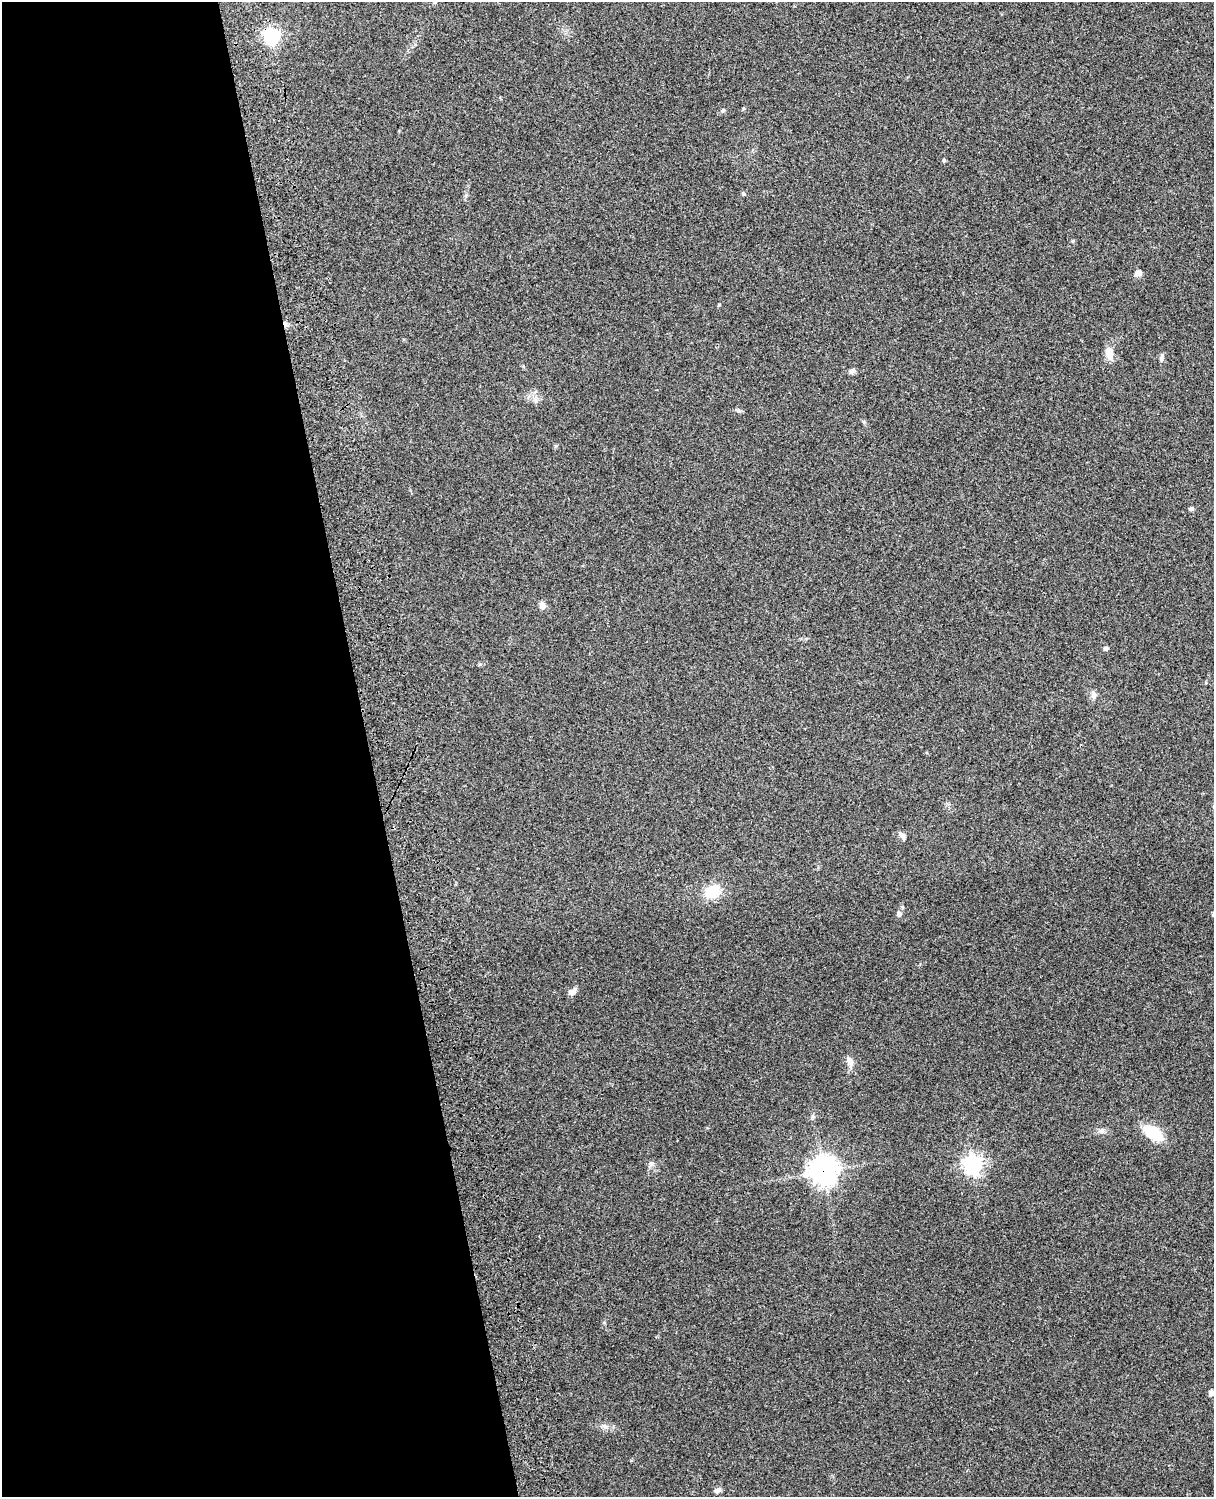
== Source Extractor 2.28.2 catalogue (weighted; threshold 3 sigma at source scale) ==
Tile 5 of 4 x 3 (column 1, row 2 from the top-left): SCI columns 119-1330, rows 1661-3155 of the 5088 x 4928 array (HDU 1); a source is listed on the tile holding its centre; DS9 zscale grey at full resolution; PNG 1216 x 1499 px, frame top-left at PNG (2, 2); no overlay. Shown black and unused: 30% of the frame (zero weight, under 3 of 4 exposures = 6% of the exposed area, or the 3 px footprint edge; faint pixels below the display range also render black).
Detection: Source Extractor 2.28.2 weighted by HDU 2 'WHT'; one run over the whole footprint, this tile lists its part. Background 0.279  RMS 0.0091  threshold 0.0411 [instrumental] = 3 sigma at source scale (4.5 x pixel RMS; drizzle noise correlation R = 1.50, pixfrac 1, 0.05/0.05 arcsec/px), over >= 5 px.
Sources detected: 24; all 24 listed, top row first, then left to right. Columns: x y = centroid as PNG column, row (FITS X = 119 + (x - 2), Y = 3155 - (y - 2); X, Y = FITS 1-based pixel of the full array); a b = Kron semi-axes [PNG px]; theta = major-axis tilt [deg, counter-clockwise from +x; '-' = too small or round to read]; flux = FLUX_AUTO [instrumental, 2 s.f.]
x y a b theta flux
271 36 7 6 - 240
723 111 6 4 67 1.4
944 160 4 4 - 1.3
1138 273 9 8 - 3.7
1109 353 14 8 -86 10
1161 358 10 5 78 2.2
852 371 8 6 43 2.4
536 401 9 4 -71 2.2
738 410 6 4 -19 1.5
1191 509 8 4 19 1.5
542 606 8 7 - 4.6
1106 648 5 5 - 2
1093 695 11 6 -84 3.9
901 835 11 6 -39 2.8
712 892 16 12 26 25
899 913 6 6 - 2.8
572 992 11 7 38 4.3
850 1062 13 7 -68 6.1
1153 1133 18 11 -34 33
651 1163 8 6 -89 2.5
973 1165 7 7 - 410
823 1171 10 10 - 830
1211 1393 8 6 59 3.5
718 1490 9 6 20 3
Overlapping masked pixels (flux is a lower limit): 2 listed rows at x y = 271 36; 823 1171
Isophote crosses this tile's border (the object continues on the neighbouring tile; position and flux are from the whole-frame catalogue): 1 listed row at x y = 1211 1393
Unlisted compact peaks at least as high as the median listed source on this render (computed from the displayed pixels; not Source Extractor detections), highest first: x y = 743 194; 605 1427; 719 304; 604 1322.